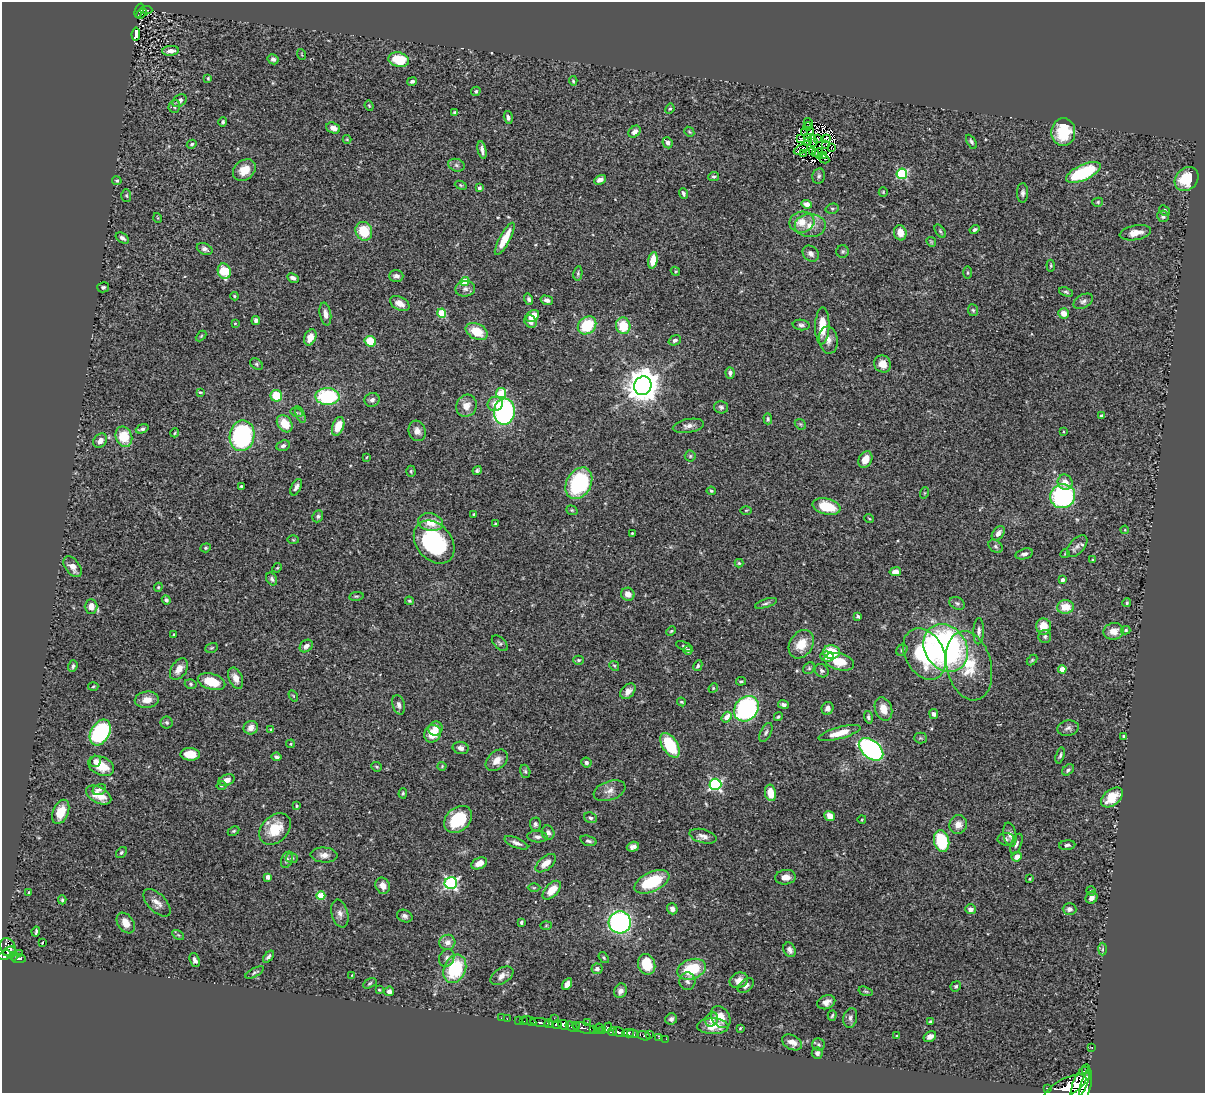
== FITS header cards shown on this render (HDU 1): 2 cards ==
NAXIS1  =                 1203
NAXIS2  =                 1091

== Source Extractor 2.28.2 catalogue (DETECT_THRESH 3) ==
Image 1203 x 1091 px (HDU 1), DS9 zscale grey, 1 PNG px = 1 image px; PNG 1207 x 1095 px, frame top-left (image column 1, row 1091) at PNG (2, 2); each listed source drawn as its Kron ellipse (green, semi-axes under 4 px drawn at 4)
Background 0.715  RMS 0.029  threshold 0.0865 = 3 sigma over >= 5 px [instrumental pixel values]
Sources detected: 409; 3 with non-positive FLUX_AUTO (blend fragments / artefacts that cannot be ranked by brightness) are neither listed nor drawn; the other 406 listed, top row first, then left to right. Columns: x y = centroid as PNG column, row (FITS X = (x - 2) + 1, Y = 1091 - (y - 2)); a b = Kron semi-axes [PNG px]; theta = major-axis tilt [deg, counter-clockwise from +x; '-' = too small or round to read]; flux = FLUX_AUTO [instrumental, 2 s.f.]
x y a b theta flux
139 10 7 4 69 78
146 10 6 2 0 65
141 13 6 2 40 31
136 34 6 4 82 13
171 51 8 5 3 11
301 54 5 3 - 1.6
273 59 6 5 - 6.1
399 60 10 7 -14 59
208 78 3 2 - 1.9
412 81 5 4 - 4.4
573 81 5 4 - 2.4
476 91 5 4 - 3.3
180 101 8 5 35 8.7
174 106 6 5 - 4.2
369 106 5 4 - 2.2
670 109 5 4 - 2.6
455 112 4 3 - 2.9
508 117 6 4 -75 4.9
223 122 4 4 - 4.3
808 123 5 3 - 0.47
808 126 4 2 - 3
333 128 7 5 -22 15
811 131 3 2 - 1.5
634 132 7 5 43 9.9
689 132 5 4 - 2.4
1063 132 14 12 86 70
805 133 4 2 - 2.3
807 137 4 2 - 0.62
817 138 3 2 - 1.5
826 138 4 2 - 0.53
347 139 4 4 - 1.9
800 139 3 2 - 1.4
808 141 3 2 - 1.1
813 141 6 3 -72 1
971 142 8 4 -59 4.2
668 143 6 5 - 5.6
192 144 5 4 - 3.1
826 144 3 2 - 1.1
832 148 4 2 - 0.67
801 149 7 2 27 2.1
482 150 9 3 -77 7.2
813 152 2 2 - 1.5
816 153 3 2 - 1.1
804 154 4 2 - 1.7
819 154 5 3 - 1.6
823 156 2 2 - 0.72
824 159 5 2 - 3.8
456 165 8 6 -17 5.6
244 170 12 9 39 26
1083 172 19 7 24 160
902 174 5 5 - 180
819 176 8 6 79 4.8
714 177 5 4 - 3.6
1187 179 13 10 47 61
600 180 6 4 27 9.9
117 181 5 4 - 2.9
461 185 6 4 -21 2.2
479 188 4 4 - 4.9
883 192 5 4 - 2
683 193 5 3 - 3.9
1023 193 10 5 88 6
126 196 6 5 - 2.9
1098 202 5 4 - 3.3
807 204 5 4 - 11
832 209 7 5 15 3.2
1164 210 5 4 - 4.2
1163 216 6 5 - 6
158 218 5 3 - 1.8
802 222 12 10 11 28
810 225 15 11 1 25
975 230 5 4 - 3.9
364 231 9 8 - 62
940 231 7 4 -55 3
900 233 7 6 - 23
1135 233 16 7 10 18
122 238 7 4 -33 6.3
505 239 18 5 62 38
931 242 5 4 - 2.3
205 249 8 5 -25 7
843 251 6 6 - 3.6
811 254 9 7 -44 8.8
653 260 8 4 80 32
1051 266 6 4 -86 2.4
224 271 8 6 -72 56
675 271 5 4 - 2
967 272 6 3 -90 2.4
578 273 7 4 81 3.1
396 276 7 5 1 8.1
293 278 6 4 -26 6.6
465 281 4 4 - 64
103 287 6 5 - 3.9
465 289 10 7 6 8.5
1066 292 7 4 -19 3.2
234 296 4 4 - 1.8
529 299 5 4 - 4.4
547 300 6 4 -15 6.8
1083 301 10 6 29 6.4
400 303 10 6 -28 15
973 310 6 5 - 3
442 313 4 4 - 80
1064 313 5 5 - 16
325 314 11 5 -80 11
533 316 7 5 37 33
256 320 4 4 - 6
531 321 7 5 -52 9.8
235 323 3 2 - 1.4
587 325 10 8 41 74
801 325 8 5 -7 5
623 326 8 7 - 53
822 326 18 7 88 42
477 331 12 7 -27 47
201 336 6 3 45 2.1
310 337 8 5 65 23
675 340 6 5 - 5.1
828 340 13 9 -81 14
370 341 6 5 - 54
257 364 7 5 -41 3.6
882 364 9 8 - 18
730 373 6 4 -85 7
643 386 9 8 - 3900
200 392 3 2 - 2
501 393 5 5 - 75
276 396 6 5 - 47
327 397 12 8 -2 150
372 400 8 6 24 8
495 404 8 7 - 16
466 406 11 10 - 21
721 407 7 6 - 4.9
504 412 13 10 85 410
296 413 6 3 -17 2.4
300 415 9 4 -69 3.9
1101 416 4 4 - 5.6
768 419 5 3 - 3.2
285 424 9 7 -55 35
800 424 6 4 -43 3
338 426 10 5 70 31
688 426 16 7 10 11
142 429 6 4 20 4.6
417 431 10 8 -73 13
1064 432 3 2 - 1.8
175 433 4 3 - 2.3
242 436 15 12 81 330
124 437 10 8 -67 55
100 441 8 6 48 11
283 446 7 5 23 5.3
690 456 5 5 - 2.9
367 457 4 3 - 1.8
865 459 9 6 62 23
411 471 5 4 - 2.8
477 471 5 4 - 3.8
1065 482 8 7 - 16
579 483 17 12 61 180
241 486 3 3 - 2.7
296 487 9 5 64 6.8
711 491 4 4 - 2.7
924 493 6 3 71 1.8
1063 496 12 12 - 260
827 506 14 8 -14 59
572 510 6 4 -21 2.6
746 510 6 4 1 1.9
474 514 3 3 - 2
318 516 6 5 - 4.1
869 518 5 3 - 1.6
431 522 12 8 -12 32
495 524 3 2 - 1.8
1125 530 4 3 - 1.6
632 533 4 3 - 2.1
998 533 8 5 52 11
293 540 6 4 -2 2
434 542 24 17 -51 190
995 546 8 5 -40 4.8
1077 546 13 7 48 9.4
206 548 5 4 - 2.6
1024 554 9 5 15 6.5
1065 554 4 3 - 1.5
1093 560 4 3 - 2.1
739 563 4 4 - 2.3
73 567 12 7 -53 16
277 568 5 4 - 1.8
895 572 6 4 9 17
272 579 7 5 -60 5
1062 580 4 3 - 7.8
158 587 4 4 - 2.3
628 594 7 6 - 16
356 596 7 3 7 2.8
166 600 4 4 - 5.7
409 601 4 3 - 2.3
766 603 11 4 18 4.3
957 603 8 6 -27 4.7
1127 603 4 3 - 2.7
91 606 7 6 - 17
1065 607 8 7 - 33
858 616 4 4 - 2.9
1044 627 8 7 - 27
1126 630 4 4 - 3.6
671 631 5 4 - 2.4
979 631 13 5 88 8.7
1114 631 10 8 11 20
174 634 4 3 - 1.5
1045 636 6 6 - 5
500 643 10 5 -43 4.5
801 644 15 11 57 37
306 646 7 5 41 9.4
684 646 9 4 -24 3.4
212 648 6 4 20 2.9
946 648 25 21 -55 530
688 650 4 4 - 8.1
902 650 6 5 - 3.6
831 652 8 7 - 64
924 654 27 19 -62 160
827 657 7 5 -4 11
579 660 5 4 - 3.3
1032 660 6 4 45 2.5
839 662 15 8 -15 46
73 666 6 4 69 3.9
614 666 5 4 - 2.4
698 666 5 4 - 3.9
969 666 35 22 -77 76
809 668 6 5 - 3.2
179 669 12 7 57 18
1062 669 4 4 - 17
822 671 7 6 - 5.6
236 678 11 6 -66 16
741 681 5 4 - 3.1
211 682 14 8 -16 48
191 684 6 4 -17 3.3
93 687 5 3 - 2.1
713 688 5 4 - 2.3
628 691 9 6 47 10
293 696 6 4 -58 2.2
147 700 12 8 5 18
681 702 5 3 - 2.1
783 704 5 4 - 5.6
399 705 10 6 -76 7.4
827 708 6 6 - 9.4
746 709 13 11 47 310
883 709 12 8 -70 22
934 714 5 4 - 5.2
727 717 6 4 53 20
778 717 4 3 - 2.8
868 717 6 4 -74 4
167 722 6 6 - 3.5
251 728 7 6 - 14
1068 728 11 7 11 7.2
271 729 4 4 - 1.9
436 729 7 6 - 11
766 732 10 5 64 5.2
100 733 14 9 59 260
840 733 21 6 15 29
432 734 9 8 - 40
1124 736 4 4 - 3.3
920 738 6 5 - 2.8
291 744 4 4 - 2.6
670 745 14 7 -58 91
461 748 8 6 -13 8.7
871 749 14 8 -40 470
190 754 9 6 -1 34
1060 755 8 4 74 3.9
277 757 5 4 - 5.6
497 760 12 8 43 17
95 761 6 5 - 9.5
586 762 5 5 - 5.1
101 766 14 9 -25 39
442 766 4 4 - 1.9
376 767 5 4 - 3
1068 770 7 4 38 3.8
525 771 7 5 -73 3.4
227 780 8 5 21 12
715 784 6 6 - 340
221 786 5 4 - 2.7
99 790 7 5 25 6
609 791 16 9 20 15
403 793 5 4 - 2.5
770 793 8 5 -80 28
99 795 14 7 -29 29
1112 797 12 7 39 38
296 806 3 3 - 2.1
61 812 13 7 67 33
830 816 5 4 - 18
591 818 7 5 -19 5
458 819 16 11 41 84
862 819 4 3 - 1.5
535 824 7 5 -88 4.5
958 825 9 9 - 16
275 829 18 13 45 51
234 831 6 4 26 2.9
548 833 7 6 - 6.8
1010 835 12 6 -79 9.7
703 836 14 6 -15 10
537 837 10 5 -2 7.2
1006 839 8 6 1 5.6
588 841 8 5 -16 4.8
942 841 11 7 -77 100
516 843 13 5 -23 9.3
1016 844 11 5 68 5.9
1067 845 8 5 6 4.6
633 847 6 5 - 8.1
121 852 6 4 51 3.3
324 855 13 7 -3 13
1017 857 5 4 - 15
292 858 6 5 - 3.8
287 860 8 5 69 5.5
479 863 8 5 25 18
546 863 12 6 39 17
268 877 4 4 - 13
786 877 10 7 6 14
1030 879 3 3 - 1.9
652 882 19 9 25 99
451 883 6 6 - 370
383 886 8 7 - 14
534 888 6 4 0 2.7
552 890 11 6 45 32
1091 891 4 4 - 2.7
29 893 3 3 - 2.6
321 896 4 4 - 53
1091 898 6 5 - 11
62 900 4 4 - 2.8
157 903 17 9 -45 15
672 909 5 5 - 8.3
970 909 5 5 - 9.1
1070 909 7 6 - 7.8
340 913 14 8 -76 11
405 916 8 6 -23 5.9
521 922 3 3 - 3
620 922 11 11 - 400
126 923 11 8 -56 21
546 926 6 4 2 2.5
36 931 5 2 - 2.9
178 935 6 4 -34 3
447 942 8 7 - 13
42 943 3 2 - 1.4
8 948 10 7 -63 520
1102 949 6 4 88 2.4
790 950 8 5 -63 7.4
9 951 7 3 20 280
19 954 2 2 - 8.9
4 955 6 4 23 540
14 956 5 3 - 46
268 957 7 4 50 5.5
447 958 9 7 62 7.8
604 958 6 3 -53 2.4
19 959 7 3 1 110
195 960 7 5 -69 7.6
647 964 10 8 -69 51
455 969 15 11 68 120
597 969 5 5 - 7.2
692 969 15 10 18 90
255 972 10 4 28 3.8
352 975 4 3 - 1.2
502 976 13 7 32 12
739 980 9 7 24 12
687 981 9 8 - 7
370 983 7 4 30 3.4
567 984 6 4 56 12
746 986 9 6 38 6.6
956 986 5 5 - 3.4
379 990 3 3 - 1.8
389 991 5 4 - 7.3
620 991 7 6 - 9.4
866 991 7 4 -19 2.9
826 1002 9 6 22 11
832 1016 5 4 - 2.7
721 1017 12 9 -55 22
501 1018 2 2 - 10
554 1018 2 2 - 68
850 1018 10 7 77 7.3
507 1019 2 2 - 15
671 1019 6 5 - 4.8
519 1020 2 2 - 5.8
712 1020 7 6 - 8.1
523 1021 3 2 - 30
529 1021 7 3 -15 100
540 1022 9 3 -7 1100
587 1022 3 2 - 120
930 1022 4 3 - 4
549 1024 4 3 - 490
557 1025 4 3 - 450
564 1025 5 4 - 1600
713 1026 16 8 -2 32
572 1027 6 4 -34 120
576 1027 3 2 - 130
583 1028 12 5 -16 620
599 1028 5 4 - 230
607 1028 5 3 - 270
740 1028 4 3 - 1.8
593 1029 3 2 - 110
602 1031 3 3 - 73
612 1032 5 3 - 230
619 1032 6 4 -11 790
628 1033 6 4 -2 1100
633 1034 6 3 -15 340
650 1035 2 2 - 11
644 1036 7 3 -18 66
897 1036 3 2 - 1.7
930 1037 7 5 31 8.3
659 1038 3 2 - 12
666 1039 2 2 - 9.2
792 1042 11 7 -28 14
819 1045 6 6 - 4
1092 1048 3 2 - 19
817 1053 5 5 - 5.5
1086 1070 3 2 - 14000
1080 1082 19 7 68 5400
1086 1086 17 5 77 4800
1065 1087 23 8 26 4700
1048 1088 4 2 - 60
At the frame edge (FLAGS 8, measured only in part): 1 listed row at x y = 1086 1086
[3 non-positive-flux detections neither listed nor drawn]